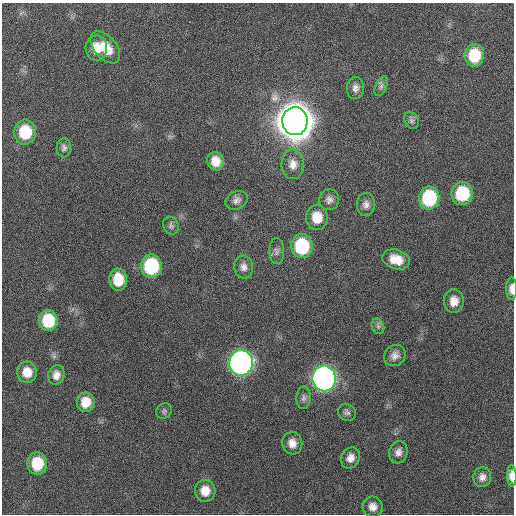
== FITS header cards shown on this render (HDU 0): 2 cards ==
NAXIS1  =                  512 / Axis length
NAXIS2  =                  512 / Axis length

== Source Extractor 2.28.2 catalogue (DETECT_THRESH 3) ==
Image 512 x 512 px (HDU 0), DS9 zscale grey, 1 PNG px = 1 image px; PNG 516 x 516 px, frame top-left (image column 1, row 512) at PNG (2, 3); each listed source drawn as its Kron ellipse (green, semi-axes under 4 px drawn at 4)
Background 429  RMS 12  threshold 35.3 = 3 sigma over >= 5 px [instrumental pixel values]
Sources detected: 45; all 45 listed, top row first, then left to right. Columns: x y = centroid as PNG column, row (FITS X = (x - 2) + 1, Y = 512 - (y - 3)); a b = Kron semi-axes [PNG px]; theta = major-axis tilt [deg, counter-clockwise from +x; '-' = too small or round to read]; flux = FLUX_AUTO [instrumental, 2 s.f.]
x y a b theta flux
105 47 19 11 -50 1.4e+04
96 48 12 10 -87 1.1e+04
474 55 11 9 85 2.8e+04
381 86 10 5 66 2.5e+03
355 88 11 8 85 4.1e+03
412 120 9 7 -56 2.5e+03
295 121 14 13 - 3.2e+06
25 132 12 11 - 3.0e+04
64 148 10 7 86 2.7e+03
216 161 9 8 - 9.9e+03
293 164 15 11 -89 7.2e+03
462 194 11 10 - 4.0e+04
429 198 11 10 - 5.6e+04
236 200 12 8 28 3.8e+03
329 200 10 10 - 4.0e+03
366 204 12 9 87 4.3e+03
317 217 12 11 - 1.5e+04
171 226 9 7 -59 2.5e+03
302 246 12 10 -89 5.7e+04
277 251 13 7 -88 3.3e+03
396 259 14 9 -17 1.2e+04
151 266 12 10 88 6.2e+04
244 267 11 9 -83 4.7e+03
118 280 11 9 -87 1.8e+04
512 289 11 5 -89 5.6e+03
454 301 12 10 85 8.1e+03
48 321 10 9 - 3.2e+04
378 326 8 6 -70 2.1e+03
395 356 11 10 - 5.1e+03
241 363 12 12 - 4.8e+05
27 372 10 9 - 1.0e+04
56 375 10 8 73 5.4e+03
324 378 13 11 -88 5.5e+05
304 398 11 7 87 3.0e+03
86 402 10 9 - 1.2e+04
164 411 8 7 - 1.9e+03
347 412 9 8 - 2.7e+03
292 443 11 10 - 6.6e+03
398 452 11 9 75 4.6e+03
350 458 11 9 60 5.9e+03
37 464 11 10 - 2.5e+04
512 476 11 4 -89 7.4e+03
482 477 10 9 - 4.2e+03
205 491 11 10 - 1.0e+04
373 507 10 9 - 5.8e+03
At the frame edge (FLAGS 8, measured only in part): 2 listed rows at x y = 512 289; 512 476